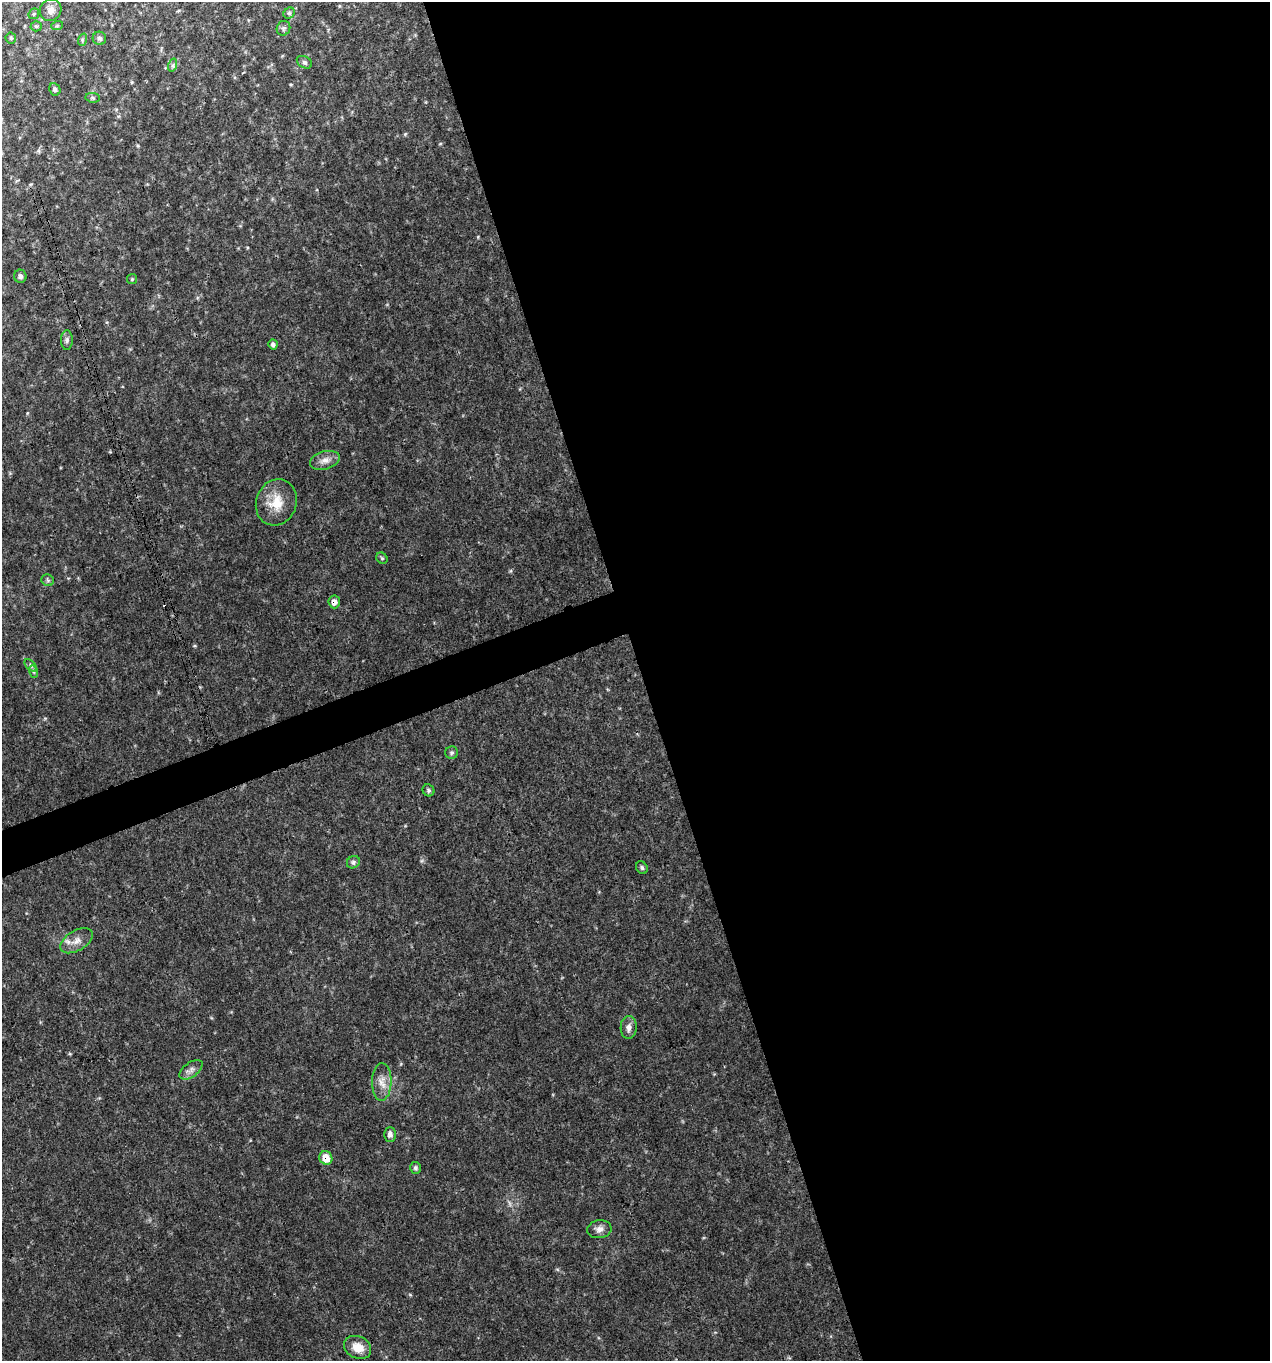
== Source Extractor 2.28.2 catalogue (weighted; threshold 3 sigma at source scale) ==
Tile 8 of 4 x 4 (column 4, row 2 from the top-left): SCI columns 3930-5197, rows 2721-4079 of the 5270 x 5442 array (HDU 1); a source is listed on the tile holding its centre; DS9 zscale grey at full resolution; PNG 1272 x 1363 px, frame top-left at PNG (2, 2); each listed source drawn as its Kron ellipse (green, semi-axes under 4 px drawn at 4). Shown black and unused: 51% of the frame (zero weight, under 3 of 4 exposures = <1% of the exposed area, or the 3 px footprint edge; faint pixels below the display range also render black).
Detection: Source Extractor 2.28.2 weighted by HDU 2 'WHT'; one run over the whole footprint, this tile lists its part. Background 0.0298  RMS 0.0035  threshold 0.0158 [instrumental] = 3 sigma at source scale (4.5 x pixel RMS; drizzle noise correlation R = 1.50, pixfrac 1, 0.0396/0.0396 arcsec/px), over >= 5 px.
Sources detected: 38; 1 cosmic-ray / hot-pixel residue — neither listed nor drawn; the other 37 listed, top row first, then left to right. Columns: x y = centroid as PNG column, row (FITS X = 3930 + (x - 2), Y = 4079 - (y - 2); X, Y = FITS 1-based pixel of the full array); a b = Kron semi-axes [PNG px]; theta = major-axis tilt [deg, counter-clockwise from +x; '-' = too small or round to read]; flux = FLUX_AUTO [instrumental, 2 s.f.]
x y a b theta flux
51 10 11 10 - 2.3
289 13 6 5 - 0.65
34 14 6 5 - 0.5
36 26 5 5 - 0.54
57 26 6 3 19 0.41
283 28 7 6 - 0.9
11 38 5 5 - 0.51
99 38 7 6 - 0.86
82 40 6 4 72 0.58
304 62 8 5 -30 0.84
173 65 7 4 72 0.65
55 89 6 5 - 0.85
93 98 7 4 -7 0.6
20 276 6 6 - 1
132 279 5 5 - 0.47
67 340 10 6 89 0.99
273 344 5 4 - 1
325 460 15 9 16 2.6
276 502 23 20 70 7.9
382 558 6 5 - 0.52
48 580 6 5 - 0.69
334 602 6 5 - 1.7
31 665 7 4 -46 0.78
34 672 6 4 -73 0.58
452 753 6 6 - 0.73
428 790 6 5 - 0.77
353 862 7 6 - 0.81
642 868 7 5 -59 0.75
76 941 18 10 30 3.3
629 1027 11 8 88 2.1
191 1070 13 7 36 1.8
382 1082 19 9 88 3.7
390 1134 7 6 - 1.3
326 1158 7 6 - 5.1
415 1168 6 5 - 0.7
599 1229 12 9 8 2.1
358 1347 14 11 -25 4.8
Overlapping masked pixels (flux is a lower limit): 2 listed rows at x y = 334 602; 326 1158